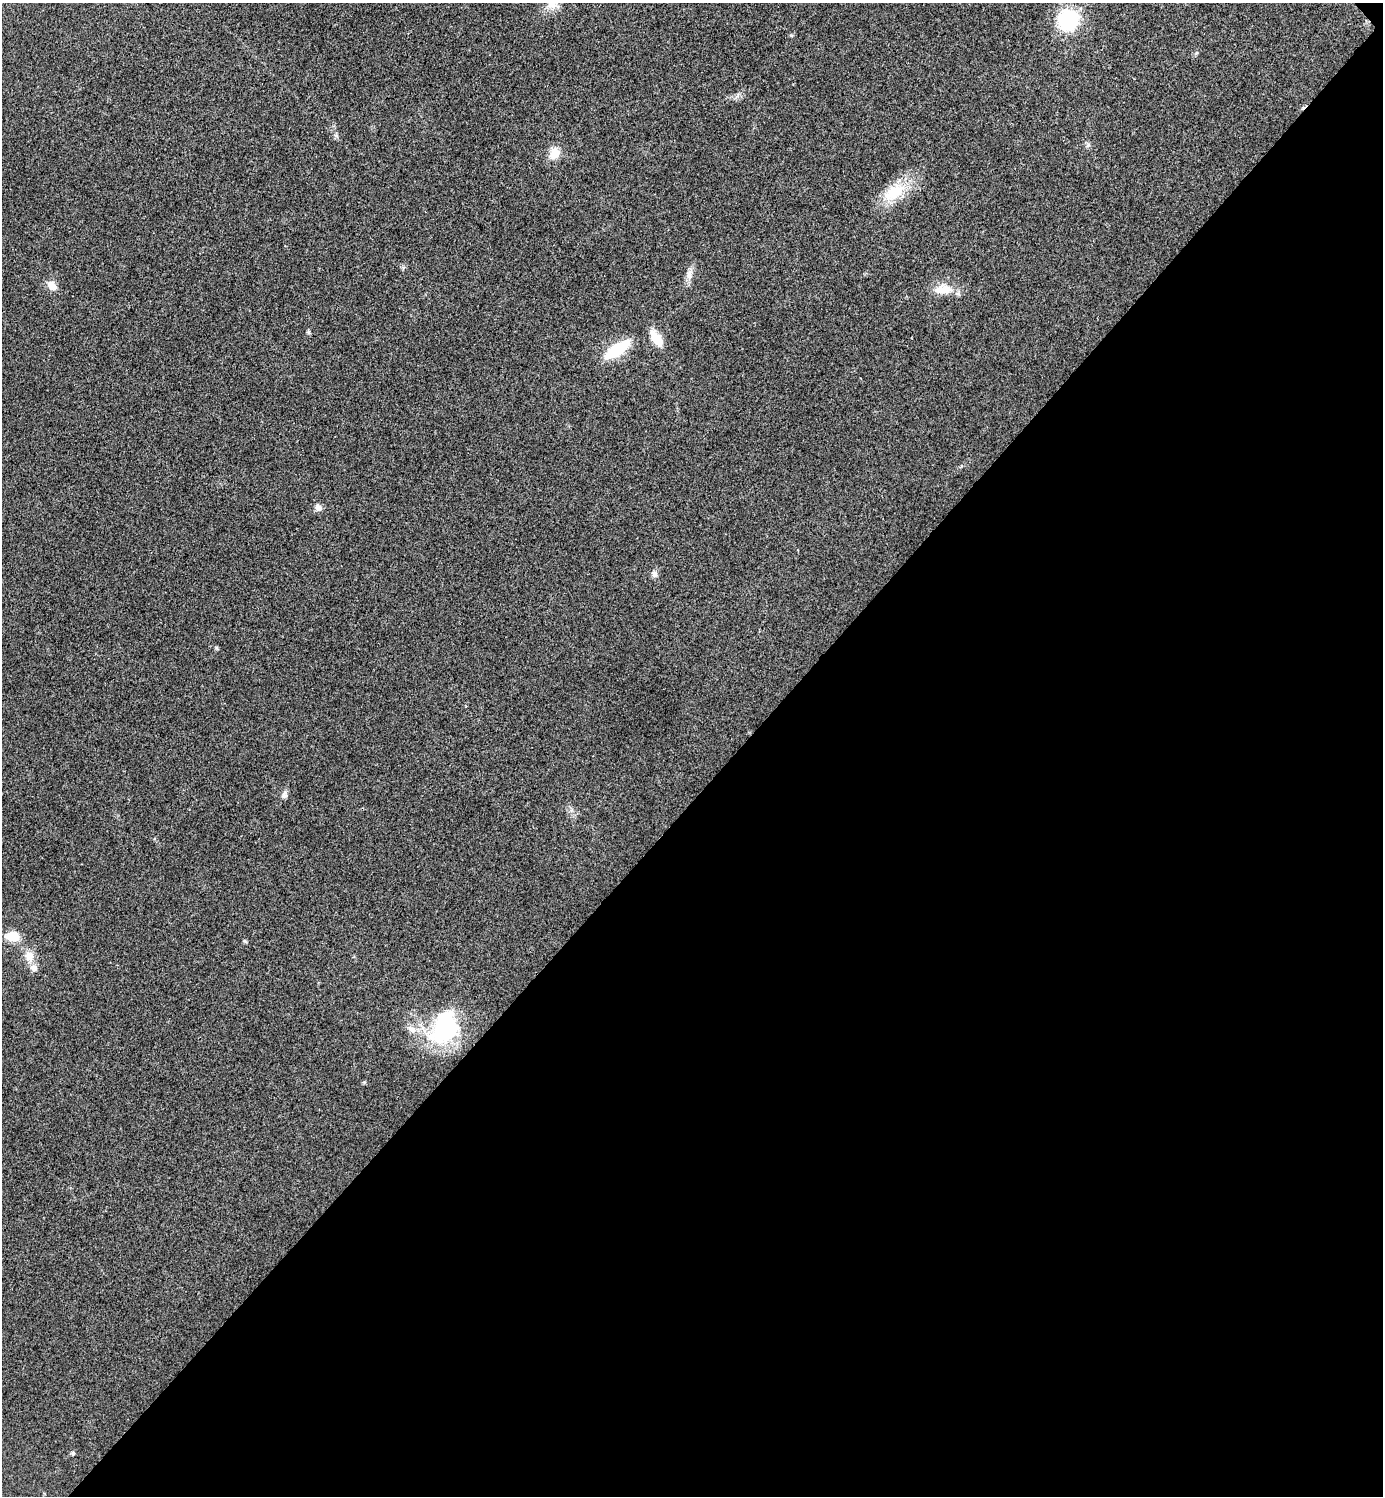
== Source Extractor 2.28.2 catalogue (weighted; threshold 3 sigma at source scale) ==
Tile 12 of 4 x 4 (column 4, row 3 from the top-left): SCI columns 4303-5683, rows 1501-2994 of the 5984 x 5984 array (HDU 1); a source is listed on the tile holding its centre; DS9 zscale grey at full resolution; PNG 1385 x 1498 px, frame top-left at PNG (2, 3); no overlay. Shown black and unused: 47% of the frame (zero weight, under 3 of 4 exposures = <1% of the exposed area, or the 3 px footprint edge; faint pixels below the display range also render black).
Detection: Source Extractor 2.28.2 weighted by HDU 2 'WHT'; one run over the whole footprint, this tile lists its part. Background 0.0199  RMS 0.0054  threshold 0.0245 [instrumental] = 3 sigma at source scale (4.5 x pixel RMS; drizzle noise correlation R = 1.50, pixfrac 1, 0.05/0.05 arcsec/px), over >= 5 px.
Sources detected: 27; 1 inside a brighter object's white glare — not listed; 2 inside a brighter listed object's ellipse — not listed separately; the other 24 listed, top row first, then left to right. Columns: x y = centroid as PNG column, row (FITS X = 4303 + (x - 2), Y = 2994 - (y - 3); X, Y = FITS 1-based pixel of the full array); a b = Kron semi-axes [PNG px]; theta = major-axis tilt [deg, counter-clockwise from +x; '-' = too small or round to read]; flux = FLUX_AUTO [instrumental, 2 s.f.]
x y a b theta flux
552 3 17 13 54 6.8
1068 20 12 12 - 65
1196 53 6 4 71 0.75
737 96 7 5 45 1.6
336 136 8 6 -68 1.3
1088 145 8 6 -82 1.4
554 153 14 12 63 7.8
894 192 39 19 40 22
689 274 19 9 83 4.5
52 286 13 10 -44 5
943 289 26 15 4 11
308 332 5 5 - 0.86
656 338 21 9 -55 11
617 349 26 9 34 33
318 508 9 8 - 2.8
655 574 9 8 - 2.3
217 648 5 5 - 0.73
284 794 11 7 71 2.1
571 810 7 5 90 1.3
12 936 13 9 -8 13
245 941 7 4 -45 0.69
29 956 15 12 -62 6.9
445 1027 39 29 45 61
73 1453 6 5 - 1
Isophote crosses this tile's border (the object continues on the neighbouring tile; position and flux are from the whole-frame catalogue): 1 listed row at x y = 552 3